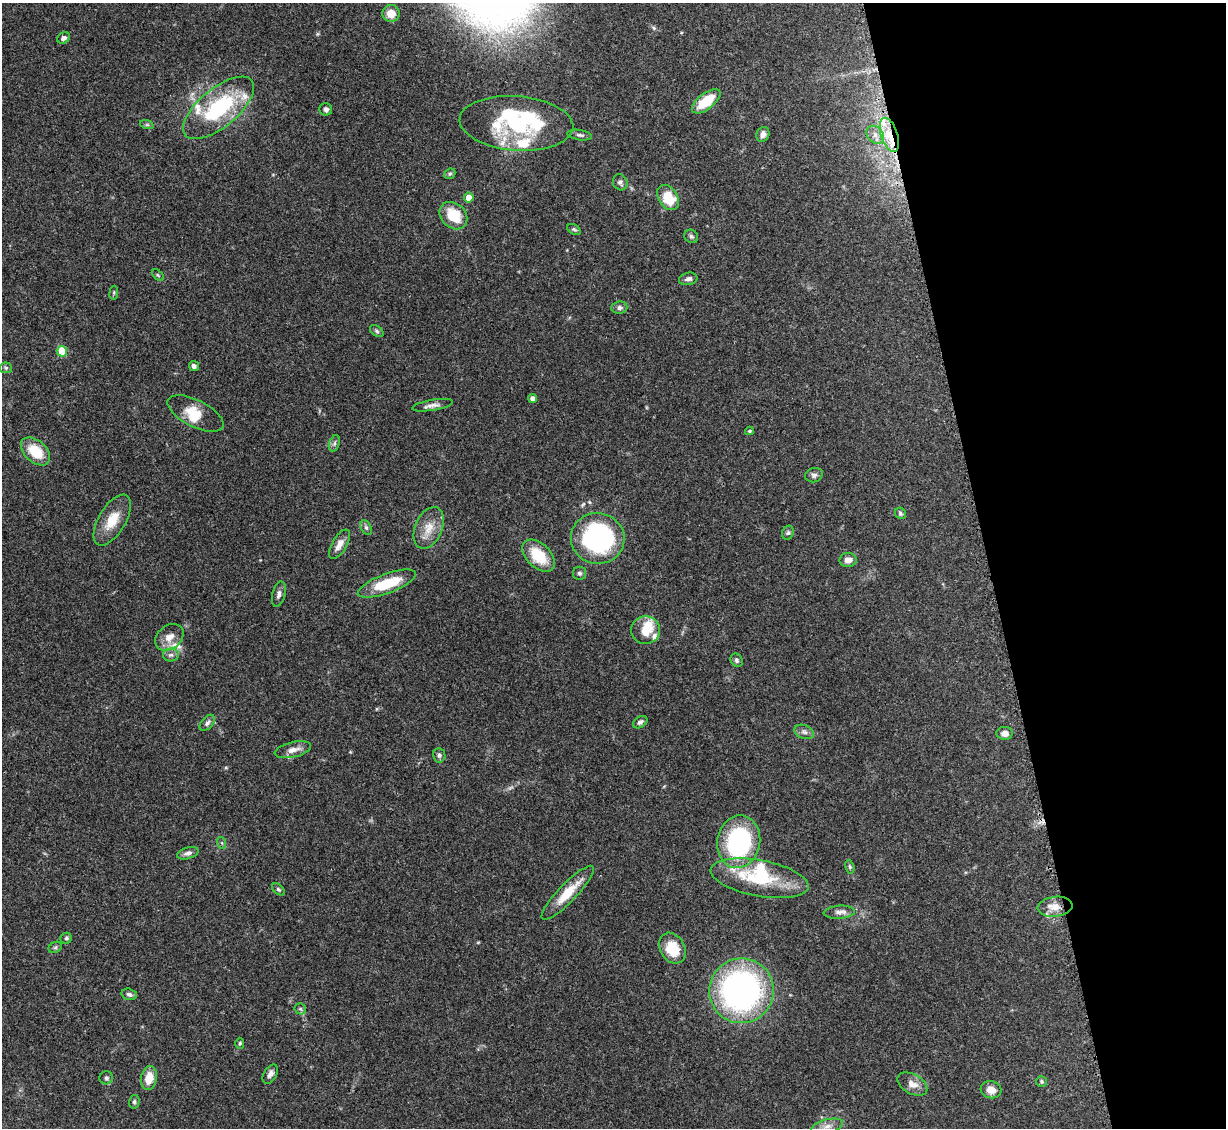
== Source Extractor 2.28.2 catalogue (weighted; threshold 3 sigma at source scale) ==
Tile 12 of 4 x 4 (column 4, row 3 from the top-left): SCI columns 3783-5006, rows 1334-2459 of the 5092 x 5004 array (HDU 1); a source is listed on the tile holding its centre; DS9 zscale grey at full resolution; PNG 1228 x 1130 px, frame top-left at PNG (2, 3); each listed source drawn as its Kron ellipse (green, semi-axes under 4 px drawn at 4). Shown black and unused: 19% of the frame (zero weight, under 3 of 5 exposures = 4% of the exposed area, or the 3 px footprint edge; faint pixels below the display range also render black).
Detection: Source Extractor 2.28.2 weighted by HDU 2 'WHT'; one run over the whole footprint, this tile lists its part. Background 0.0707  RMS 0.0033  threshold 0.0149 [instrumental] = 3 sigma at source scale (4.5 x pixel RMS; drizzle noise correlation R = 1.50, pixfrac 1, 0.05/0.05 arcsec/px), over >= 5 px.
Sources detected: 92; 4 inside a brighter object's white glare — neither listed nor drawn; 9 inside a brighter listed object's ellipse — not listed separately; the other 79 listed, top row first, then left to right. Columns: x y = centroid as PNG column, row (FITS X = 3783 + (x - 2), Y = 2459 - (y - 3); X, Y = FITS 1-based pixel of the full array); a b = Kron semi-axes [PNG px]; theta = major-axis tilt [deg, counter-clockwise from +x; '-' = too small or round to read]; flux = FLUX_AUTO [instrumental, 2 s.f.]
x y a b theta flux
391 13 8 8 - 3.6
63 38 7 5 31 1
706 101 17 8 38 9.5
219 108 43 19 39 28
326 109 6 6 - 1
516 123 57 27 -4 29
147 125 7 4 -18 0.61
763 134 8 6 67 1.8
580 135 12 5 -9 0.94
875 135 10 7 -47 2.1
889 135 17 8 -71 6.1
450 174 6 5 - 0.54
620 182 8 7 - 1.1
668 197 14 9 -56 9
469 198 5 5 - 5
453 216 15 12 -43 9
574 229 7 4 -30 0.59
691 236 7 6 - 0.75
158 275 7 4 -45 0.46
688 279 9 6 11 1.2
114 293 7 3 82 0.44
619 308 8 6 6 0.98
377 331 7 5 -37 0.61
62 351 5 5 - 11
194 366 5 5 - 0.92
6 368 6 5 - 0.64
532 398 4 4 - 1.6
432 405 20 5 10 1.7
196 414 31 13 -27 6.7
749 431 4 3 - 0.48
334 443 8 5 71 0.84
35 451 17 10 -43 9.3
814 475 9 7 17 0.98
900 513 6 5 - 0.6
112 520 28 13 59 7
366 528 8 5 -63 0.76
429 528 22 13 67 5.1
788 533 7 5 68 0.71
598 538 27 25 -10 50
339 544 16 7 60 2.9
538 556 19 12 -45 10
848 560 8 7 - 2.1
579 573 7 6 - 0.69
387 584 31 9 20 13
279 594 13 6 76 1.4
645 630 14 14 - 5.9
169 637 16 11 38 3.5
171 655 8 6 3 1.1
737 660 7 5 -62 0.82
640 722 8 5 33 0.99
207 723 9 5 48 0.99
804 732 10 6 -20 1.1
1005 733 8 6 2 2
293 750 18 7 13 2.6
439 755 7 6 - 0.82
739 842 26 21 80 47
222 843 6 4 -71 0.42
188 853 11 5 17 1.2
850 867 7 4 -73 0.54
760 878 49 18 -10 21
278 889 7 4 -41 0.57
568 893 36 9 46 8
1055 907 17 10 6 3.5
839 912 16 6 4 1.7
66 938 5 5 - 0.65
55 947 7 5 30 0.55
672 948 16 12 -60 8.5
741 991 32 32 - 99
129 994 8 5 -14 0.97
300 1009 6 5 - 0.56
240 1043 5 4 - 0.5
270 1074 10 6 59 1.5
106 1078 7 6 - 0.88
149 1078 12 8 80 5.2
1042 1081 5 5 - 0.54
912 1084 16 10 -29 2.9
991 1090 10 8 -15 2.6
134 1102 7 5 76 0.69
827 1126 16 7 14 2.4
Overlapping masked pixels (flux is a lower limit): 1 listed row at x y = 889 135